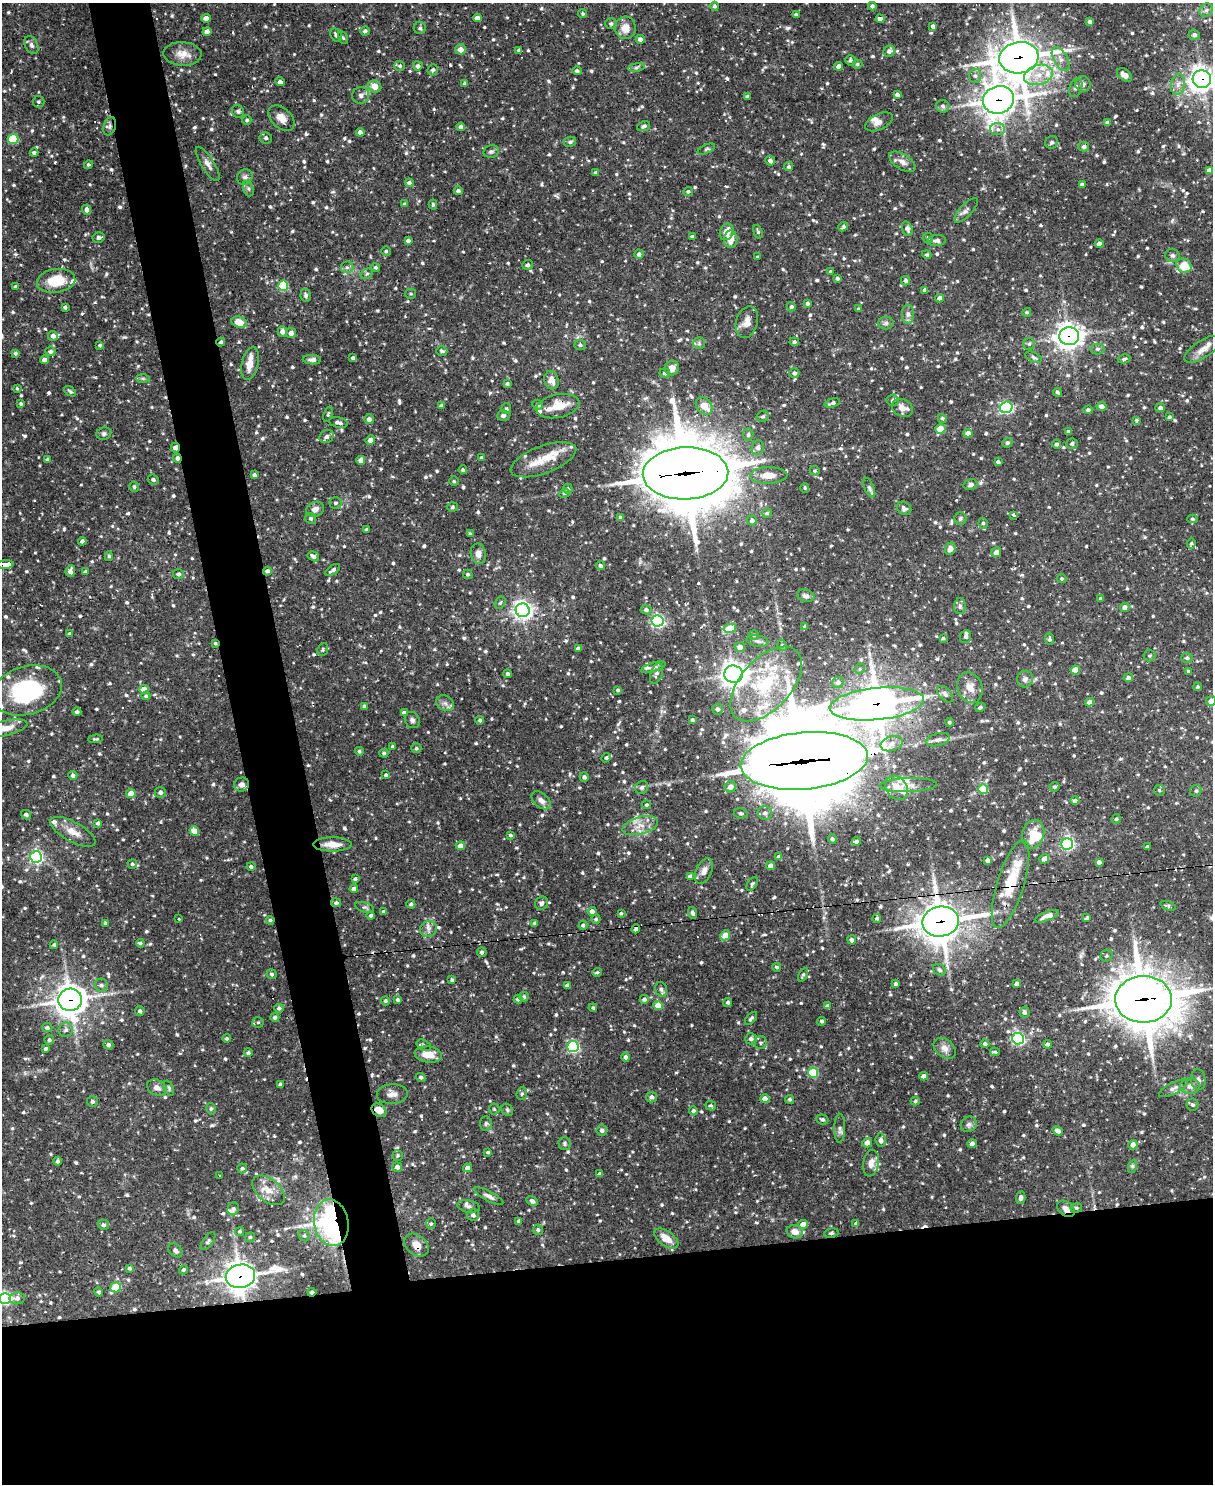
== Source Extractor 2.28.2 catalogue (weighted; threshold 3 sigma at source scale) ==
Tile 11 of 4 x 3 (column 3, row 3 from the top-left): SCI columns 2423-3633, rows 247-1728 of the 4844 x 4825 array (HDU 1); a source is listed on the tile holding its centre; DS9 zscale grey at full resolution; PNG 1215 x 1486 px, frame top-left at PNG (2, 3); each listed source drawn as its Kron ellipse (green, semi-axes under 4 px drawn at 4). Shown black and unused: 19% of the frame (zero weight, under 2 of 3 exposures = <1% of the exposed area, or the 3 px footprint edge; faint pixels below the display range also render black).
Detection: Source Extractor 2.28.2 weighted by HDU 2 'WHT'; one run over the whole footprint, this tile lists its part. Background 0.0908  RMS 0.003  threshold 0.0137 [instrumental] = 3 sigma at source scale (4.5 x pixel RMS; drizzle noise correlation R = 1.50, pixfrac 1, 0.05/0.05 arcsec/px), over >= 5 px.
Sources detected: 1071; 1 inside a brighter object's white glare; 10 cosmic-ray / hot-pixel residue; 1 long thin detection or spike segment (spike, bleed or trail) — neither listed nor drawn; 36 inside a brighter listed object's ellipse — not listed separately; of the other 1023, all 500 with FLUX_AUTO >= 0.494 (the completeness limit of this list) listed and drawn (523 fainter detections not listed), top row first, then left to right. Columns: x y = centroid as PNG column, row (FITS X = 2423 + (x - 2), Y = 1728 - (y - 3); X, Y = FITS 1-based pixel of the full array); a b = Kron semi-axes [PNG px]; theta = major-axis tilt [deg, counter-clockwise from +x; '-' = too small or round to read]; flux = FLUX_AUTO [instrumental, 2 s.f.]
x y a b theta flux
715 6 4 4 - 0.69
872 6 4 4 - 0.94
1206 10 7 6 - 0.97
583 14 5 4 - 0.5
796 14 4 3 - 0.66
206 18 4 4 - 2.4
477 18 4 4 - 1.7
880 19 4 4 - 1.5
1090 22 4 4 - 0.89
611 23 6 5 - 0.66
933 26 4 4 - 1.1
420 28 6 6 - 0.61
625 28 11 10 - 3.2
365 31 5 4 - 0.76
207 32 4 4 - 2.1
336 35 7 5 -58 0.9
1194 35 5 5 - 0.95
343 38 7 4 -61 0.51
640 39 4 4 - 1
31 45 9 6 -65 1
460 49 5 5 - 2.6
519 50 4 3 - 0.56
889 51 6 5 - 1.1
182 54 19 12 -2 3.6
1019 58 20 15 9 640
1061 59 13 7 -59 1.9
850 60 5 5 - 0.61
857 64 5 4 - 0.56
400 66 5 5 - 0.57
418 66 5 4 - 0.88
839 66 4 4 - 1.2
636 67 8 4 9 0.58
433 70 5 5 - 0.65
577 71 4 4 - 0.76
1038 75 15 10 17 4.7
1124 75 8 5 -38 2
975 76 7 6 - 0.9
1202 79 9 9 - 250
280 82 5 4 - 0.91
465 83 4 4 - 0.93
1083 84 8 7 - 1.3
1178 84 10 7 78 1.8
375 86 6 6 - 3.2
1076 88 10 6 70 1.1
361 95 8 8 - 1.1
897 95 4 3 - 0.89
747 97 3 3 - 0.77
998 100 16 13 18 430
38 102 6 5 - 0.62
943 106 6 6 - 0.89
238 111 7 6 - 0.62
281 118 15 10 -43 2.7
247 120 5 4 - 0.53
879 122 15 8 26 1.7
1107 122 4 3 - 0.81
110 126 9 6 74 1.1
644 126 7 4 23 0.78
461 127 4 4 - 1.1
998 129 7 6 - 1.3
360 132 4 4 - 1.2
266 138 6 5 - 0.84
13 139 5 5 - 15
570 142 6 5 - 0.73
1051 142 6 6 - 0.88
1084 147 5 5 - 0.83
706 149 9 4 24 0.59
491 151 8 6 11 0.76
34 153 4 3 - 0.76
770 161 5 4 - 1.1
902 162 15 7 -32 1.9
208 164 20 6 -58 1.8
88 165 4 4 - 0.54
789 167 4 4 - 0.63
1209 170 4 4 - 2
595 173 4 4 - 0.55
245 177 8 7 - 1.1
409 183 4 4 - 0.81
1082 184 4 3 - 0.62
248 189 8 5 -70 0.71
458 191 4 4 - 0.82
688 191 5 4 - 0.63
405 204 3 3 - 0.55
433 205 5 4 - 0.54
87 210 5 4 - 1.1
966 210 16 6 46 1.2
843 227 5 4 - 0.62
907 229 7 5 -73 1.2
727 232 8 6 67 3.3
758 232 7 4 -72 0.51
99 237 6 5 - 1
692 237 4 3 - 0.74
928 238 5 5 - 0.5
731 239 9 6 90 3.2
408 240 4 4 - 0.88
937 240 9 5 4 1.1
1099 244 4 4 - 1.5
386 251 5 4 - 0.53
639 254 4 4 - 1
927 255 5 4 - 0.6
1172 255 7 6 - 1
758 257 4 3 - 0.6
528 265 5 5 - 0.9
1184 266 8 7 - 6.1
347 267 6 6 - 0.73
376 267 4 4 - 0.54
831 272 4 3 - 0.83
367 274 6 4 30 0.54
837 278 4 3 - 0.72
56 281 19 12 9 8.5
906 281 5 4 - 0.82
283 286 5 5 - 16
15 287 3 3 - 0.7
925 290 4 4 - 1.1
411 294 5 5 - 0.5
306 295 6 5 - 0.76
940 298 4 4 - 1.5
807 303 4 3 - 0.7
65 307 4 3 - 0.56
791 307 4 4 - 0.71
859 309 3 3 - 0.51
1027 312 4 4 - 0.51
908 314 9 6 -90 1.1
239 322 8 5 -19 3.8
747 322 16 11 74 2.7
886 323 8 6 1 0.79
282 331 5 4 - 1.3
291 333 5 5 - 1.4
53 336 5 5 - 1.7
1069 336 10 9 - 220
221 342 4 4 - 0.63
794 342 4 4 - 0.74
699 343 6 6 - 0.63
1029 344 6 5 - 0.67
100 345 4 4 - 0.5
580 345 6 5 - 0.75
1098 349 7 5 0 0.69
1202 349 21 8 33 2.8
50 351 5 5 - 0.81
442 351 5 4 - 0.69
15 353 4 4 - 0.55
1034 357 9 4 -25 0.73
353 358 4 4 - 0.82
1124 359 6 4 12 0.66
45 360 4 4 - 1.8
312 360 9 5 -2 1
250 363 17 8 77 3.1
672 368 7 7 - 2.1
665 373 5 5 - 0.77
794 373 5 5 - 0.89
143 378 7 4 -1 0.51
551 380 9 7 -76 2.2
507 384 4 4 - 0.6
17 388 4 3 - 0.54
70 391 7 4 -36 0.58
1057 392 4 3 - 0.62
893 400 6 5 - 0.73
832 403 8 4 17 1.1
21 404 4 4 - 0.54
538 405 5 4 - 0.68
441 406 4 4 - 0.87
558 406 22 11 12 5.8
704 406 10 7 -52 3.8
1101 406 5 4 - 1.3
1006 407 6 5 - 45
902 408 11 8 -27 2.6
1160 408 5 4 - 1
506 409 5 5 - 0.55
1088 410 4 4 - 0.7
328 414 8 4 72 0.53
503 415 6 5 - 0.93
763 416 6 5 - 0.62
1169 417 4 4 - 0.59
942 418 4 4 - 0.52
369 419 5 5 - 1.4
1137 420 4 4 - 0.51
338 423 10 5 -11 1.1
940 429 5 5 - 7.9
1068 432 4 3 - 0.6
968 433 4 4 - 2
104 434 7 6 - 0.77
748 435 6 5 - 0.72
327 436 7 6 - 1.4
370 440 5 4 - 1.8
1007 443 5 4 - 0.5
1057 444 4 4 - 0.8
1072 444 5 5 - 0.77
175 448 5 4 - 2
758 448 7 6 - 1.1
177 458 4 3 - 1.5
482 458 3 3 - 0.81
47 459 3 3 - 0.54
361 460 4 4 - 2.2
543 460 34 13 20 7.2
998 462 4 3 - 0.67
463 470 4 4 - 0.58
815 471 5 4 - 0.54
685 473 43 26 2 2800
254 475 4 3 - 0.78
769 475 18 8 1 4
153 480 5 5 - 0.75
454 481 5 4 - 0.5
971 485 7 5 15 0.84
134 487 5 4 - 0.54
805 488 5 4 - 0.51
869 488 10 4 -67 0.78
568 489 5 4 - 0.61
564 493 5 4 - 0.49
336 503 6 6 - 0.68
452 507 5 4 - 0.49
904 508 8 6 -32 0.89
315 509 9 7 23 1.7
767 513 5 5 - 0.52
1014 515 3 3 - 5.5
311 518 6 5 - 0.61
621 518 4 3 - 1
960 518 6 6 - 0.64
1192 519 5 4 - 0.53
752 520 5 5 - 1.1
983 523 5 4 - 0.63
367 530 3 3 - 0.5
470 534 4 3 - 0.5
82 541 4 4 - 0.89
1191 544 5 4 - 0.57
950 549 6 5 - 1.7
996 552 5 5 - 1.5
478 554 10 7 -79 1.5
109 556 5 4 - 0.58
313 556 6 4 -30 1.1
5 565 8 4 5 36
600 565 4 4 - 0.71
333 570 8 4 35 1.1
70 571 6 4 84 1.4
267 571 4 4 - 1
85 572 4 4 - 0.72
178 574 5 5 - 0.73
468 574 5 4 - 0.63
1062 579 5 4 - 0.55
806 596 9 6 -15 1
1101 599 3 3 - 0.82
500 603 6 5 - 0.53
960 606 8 5 88 0.84
1125 607 5 4 - 1.4
523 610 7 6 - 140
646 610 5 4 - 0.9
658 621 6 5 - 67
805 626 4 4 - 0.62
730 628 6 4 11 8
70 634 4 4 - 0.86
754 635 5 4 - 0.62
966 637 6 5 - 0.78
943 638 4 4 - 0.59
1050 639 6 4 -89 0.54
758 641 11 5 -10 0.98
215 643 4 3 - 0.53
782 645 6 4 -74 0.58
740 647 5 5 - 1.9
323 649 6 5 - 0.57
578 649 4 3 - 1.2
1150 655 6 6 - 0.6
1187 658 5 5 - 0.77
653 667 13 4 18 0.95
860 669 5 5 - 0.54
1075 670 5 4 - 4.8
1188 672 4 3 - 0.65
507 674 4 4 - 0.69
656 674 10 6 71 1.1
733 674 9 8 - 240
1128 678 4 4 - 1.1
1025 679 8 7 - 1.2
838 682 6 5 - 1
766 684 45 25 47 23
970 687 16 12 -69 3.6
1198 687 4 4 - 0.51
144 689 4 4 - 3.4
27 690 35 24 15 32
618 690 4 3 - 0.5
945 694 10 6 -47 1.1
146 696 4 4 - 0.53
1211 701 5 5 - 1.5
1089 702 4 4 - 1.6
445 703 9 7 -36 1.4
877 704 47 16 6 660
364 706 4 3 - 0.62
980 707 5 4 - 0.61
717 709 5 5 - 0.95
77 712 4 4 - 0.74
404 713 4 3 - 1.1
412 720 8 7 - 0.98
480 720 4 4 - 0.63
692 720 3 3 - 0.51
949 722 4 4 - 0.52
5 728 23 7 13 3.6
95 739 7 3 4 0.5
938 740 12 6 14 1.3
892 744 11 7 17 2
393 746 3 3 - 0.57
416 748 5 5 - 0.53
359 751 4 4 - 0.54
384 753 4 4 - 0.68
606 758 5 4 - 0.59
804 761 64 28 5 4900
73 775 5 4 - 0.9
386 775 3 3 - 0.72
584 777 5 4 - 0.65
241 785 7 7 - 2
908 785 29 7 2 2.8
642 787 7 6 - 0.75
730 787 6 5 - 2.5
1054 787 5 5 - 0.59
896 788 13 10 -56 3.7
983 789 5 4 - 9.4
1159 790 5 5 - 0.53
1196 791 6 6 - 0.6
160 792 6 5 - 0.99
131 794 4 4 - 3.7
541 800 11 7 -40 1.7
1075 801 4 4 - 1
647 805 4 4 - 0.53
741 813 7 5 -11 0.66
765 813 7 6 - 1.2
26 815 5 4 - 1
1116 819 5 4 - 0.55
98 823 4 4 - 0.9
640 826 18 8 15 3.3
194 831 5 4 - 3.2
73 832 25 10 -29 3.7
1033 834 14 11 77 4.4
511 835 4 4 - 0.64
832 839 5 4 - 0.7
856 842 4 3 - 0.71
332 844 19 7 0 3.7
1067 844 6 5 - 58
460 846 4 4 - 1.9
1147 847 3 3 - 0.72
36 857 6 6 - 66
779 857 4 4 - 1.1
1044 859 5 4 - 1.7
988 860 4 4 - 1.2
1099 862 4 4 - 0.91
132 864 4 4 - 0.58
771 866 4 4 - 1.9
251 867 4 4 - 0.74
704 871 13 8 66 1.8
690 876 4 4 - 1.4
355 879 4 3 - 0.66
752 884 7 4 57 0.55
1011 884 46 13 73 12
354 889 4 4 - 1.5
336 903 5 4 - 0.86
541 903 7 6 - 0.8
411 904 4 4 - 0.67
1168 906 8 4 -20 0.59
364 907 9 5 -16 0.68
592 911 4 4 - 1.5
383 912 4 4 - 0.55
621 913 4 3 - 0.51
693 913 6 4 -69 0.77
371 916 4 4 - 0.79
1047 916 13 4 22 1.8
877 918 4 4 - 0.59
1087 918 4 3 - 0.58
179 919 3 3 - 0.53
596 919 5 4 - 0.54
270 920 4 3 - 0.59
941 922 18 15 11 520
105 923 3 3 - 0.54
535 923 4 3 - 0.54
583 925 4 4 - 0.66
428 929 8 7 - 1.4
636 929 4 3 - 0.97
725 935 5 4 - 4.3
852 940 4 4 - 0.91
140 943 4 3 - 0.66
54 945 4 4 - 0.56
482 952 5 4 - 0.72
1106 956 6 5 - 0.56
777 967 4 4 - 0.52
939 970 7 5 -37 0.67
597 972 5 3 - 0.52
272 974 5 5 - 0.5
803 975 7 4 64 0.52
452 980 4 4 - 0.54
896 984 4 3 - 0.67
1017 984 4 4 - 1.1
101 985 7 6 - 0.95
567 985 4 4 - 1.1
661 989 8 5 -73 0.75
524 997 5 4 - 0.75
518 999 4 4 - 0.93
644 999 4 4 - 0.89
1143 999 28 23 1 1100
70 1000 12 11 - 370
397 1000 4 4 - 0.68
385 1001 4 4 - 0.53
728 1002 4 4 - 0.61
658 1006 4 4 - 5.4
827 1006 4 3 - 0.6
279 1008 5 4 - 0.68
593 1008 4 3 - 0.61
140 1011 5 4 - 0.71
1024 1012 5 5 - 0.88
275 1017 4 4 - 0.93
751 1019 8 3 48 0.67
822 1021 4 4 - 0.52
258 1022 6 5 - 0.57
47 1028 5 4 - 0.82
66 1030 7 7 - 0.94
227 1039 4 4 - 0.55
751 1039 6 5 - 0.92
1018 1039 6 6 - 59
49 1040 5 4 - 0.58
761 1043 6 6 - 0.75
985 1044 4 4 - 0.8
1047 1044 4 4 - 0.71
108 1045 5 4 - 0.82
424 1045 7 5 -27 0.58
573 1047 5 5 - 44
945 1048 12 8 -41 2.2
46 1049 3 3 - 0.65
995 1052 5 3 - 0.58
248 1053 4 4 - 0.67
428 1054 14 8 -8 4.1
626 1057 4 4 - 0.95
813 1073 5 5 - 15
924 1076 4 4 - 1.8
421 1077 5 4 - 0.59
1198 1080 10 7 -82 1.2
280 1084 4 4 - 0.6
1190 1086 10 8 0 1.7
157 1088 10 7 -27 1.7
169 1088 8 4 -69 0.54
1173 1088 16 5 27 1.3
392 1094 15 10 3 2.2
522 1094 6 5 - 0.63
652 1097 5 5 - 0.99
765 1099 4 4 - 2.8
789 1099 4 4 - 0.55
92 1101 5 5 - 0.79
915 1101 4 4 - 0.51
1192 1105 6 6 - 0.68
711 1106 5 4 - 0.58
211 1109 5 4 - 0.52
494 1109 5 5 - 0.56
379 1110 8 6 -36 2.9
507 1110 6 5 - 0.54
693 1111 4 4 - 0.78
822 1119 6 5 - 0.81
486 1123 7 6 - 0.69
969 1124 8 7 - 0.98
840 1128 14 5 89 1
602 1130 5 5 - 0.96
1058 1131 5 4 - 1.4
881 1140 7 5 -84 1.1
565 1143 6 6 - 0.67
867 1143 5 5 - 2.2
972 1143 4 4 - 1.3
1133 1145 4 4 - 2
488 1152 4 4 - 0.52
397 1155 5 5 - 0.58
58 1161 4 4 - 0.71
871 1163 13 8 79 2.1
1133 1166 7 4 70 0.57
397 1167 5 4 - 1.4
242 1168 5 5 - 0.66
468 1168 4 4 - 1.6
600 1174 4 3 - 0.86
219 1176 3 3 - 1.9
268 1190 19 11 -40 3.8
489 1196 16 5 -27 1.2
1021 1197 6 4 87 0.92
532 1201 6 4 -27 0.99
469 1206 11 6 -11 0.89
1076 1208 6 4 9 0.56
233 1209 6 5 - 0.93
1066 1209 10 7 -40 1.7
473 1215 6 6 - 0.97
519 1221 4 3 - 0.73
331 1223 23 17 -80 83
856 1223 4 4 - 0.65
431 1224 5 4 - 0.53
803 1224 5 4 - 2.5
103 1225 6 5 - 0.8
538 1230 5 5 - 0.69
240 1231 5 4 - 0.51
795 1232 8 6 -14 2.4
831 1233 7 4 9 0.52
304 1236 6 5 - 0.53
250 1237 5 5 - 0.5
666 1238 14 7 -36 3.6
208 1241 10 5 53 0.65
416 1245 13 10 -39 2.9
175 1250 8 5 -46 1.2
130 1268 4 4 - 0.67
184 1270 4 4 - 0.58
240 1276 15 11 12 310
116 1287 5 5 - 9.4
99 1292 4 3 - 0.57
312 1292 4 3 - 0.53
5 1298 6 5 - 48
17 1298 8 6 7 1.1
Overlapping masked pixels (flux is a lower limit): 28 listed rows (the first 20) at x y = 1019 58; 1202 79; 998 100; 110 126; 56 281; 1069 336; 221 342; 558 406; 175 448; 177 458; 685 473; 5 565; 267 571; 215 643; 766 684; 877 704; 804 761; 1011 884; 941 922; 636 929
Isophote crosses this tile's border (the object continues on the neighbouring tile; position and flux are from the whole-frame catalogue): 5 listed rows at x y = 1202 79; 5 565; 1211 701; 5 728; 5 1298
Unlisted compact peaks at least as high as the median listed source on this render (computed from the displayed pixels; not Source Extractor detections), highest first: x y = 787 28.